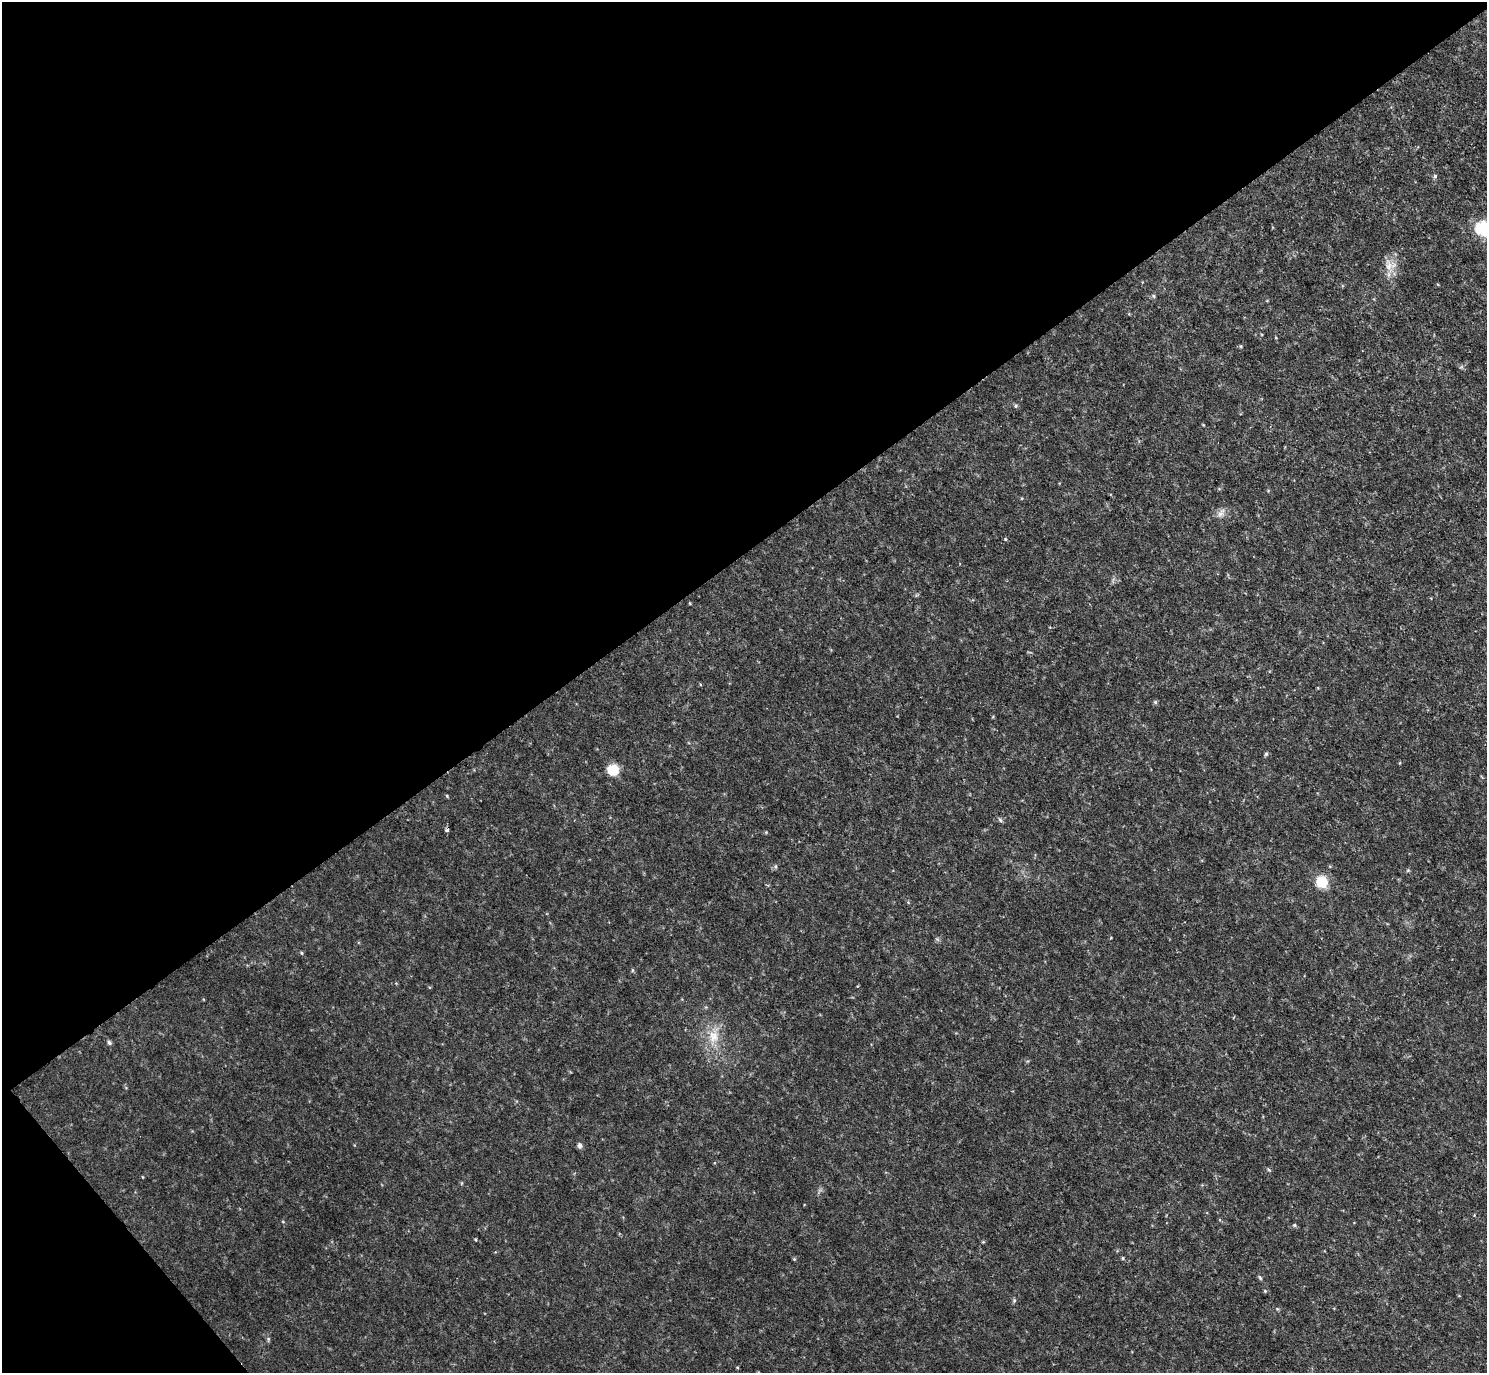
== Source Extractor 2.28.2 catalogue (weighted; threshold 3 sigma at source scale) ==
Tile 5 of 4 x 4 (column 1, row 2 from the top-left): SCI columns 3-1487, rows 3039-4409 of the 5943 x 5938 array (HDU 1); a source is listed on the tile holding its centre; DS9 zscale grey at full resolution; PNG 1489 x 1375 px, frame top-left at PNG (2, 2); no overlay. Shown black and unused: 42% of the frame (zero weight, under 2 of 3 exposures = <1% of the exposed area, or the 3 px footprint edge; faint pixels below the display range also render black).
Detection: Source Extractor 2.28.2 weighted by HDU 2 'WHT'; one run over the whole footprint, this tile lists its part. Background 0.0475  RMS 0.0074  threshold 0.0333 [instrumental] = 3 sigma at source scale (4.5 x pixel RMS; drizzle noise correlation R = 1.50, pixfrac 1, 0.05/0.05 arcsec/px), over >= 5 px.
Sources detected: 21; all 21 listed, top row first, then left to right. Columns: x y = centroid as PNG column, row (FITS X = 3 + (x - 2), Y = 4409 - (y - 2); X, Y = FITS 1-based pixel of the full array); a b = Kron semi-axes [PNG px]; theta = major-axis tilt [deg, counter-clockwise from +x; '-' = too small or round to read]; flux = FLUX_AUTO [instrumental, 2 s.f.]
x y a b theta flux
1435 176 6 5 - 1.2
1482 229 8 7 - 58
1389 266 11 9 66 5.8
1154 296 6 3 -70 0.89
1016 406 6 3 -73 0.92
1220 514 10 6 40 3.1
1005 539 4 4 - 0.65
1155 702 5 5 - 1.1
1266 754 6 4 45 0.96
613 770 9 8 - 19
447 796 5 3 - 0.62
447 830 4 4 - 1.5
1322 882 9 8 - 23
302 953 5 3 - 0.66
713 1036 17 13 -71 11
109 1042 6 5 - 1.4
579 1145 7 6 - 1.8
1294 1225 5 4 - 0.9
1123 1258 5 3 - 0.73
1265 1291 5 3 - 0.62
1277 1309 4 4 - 0.72
Isophote crosses this tile's border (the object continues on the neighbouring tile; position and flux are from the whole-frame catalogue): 1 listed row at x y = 1482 229